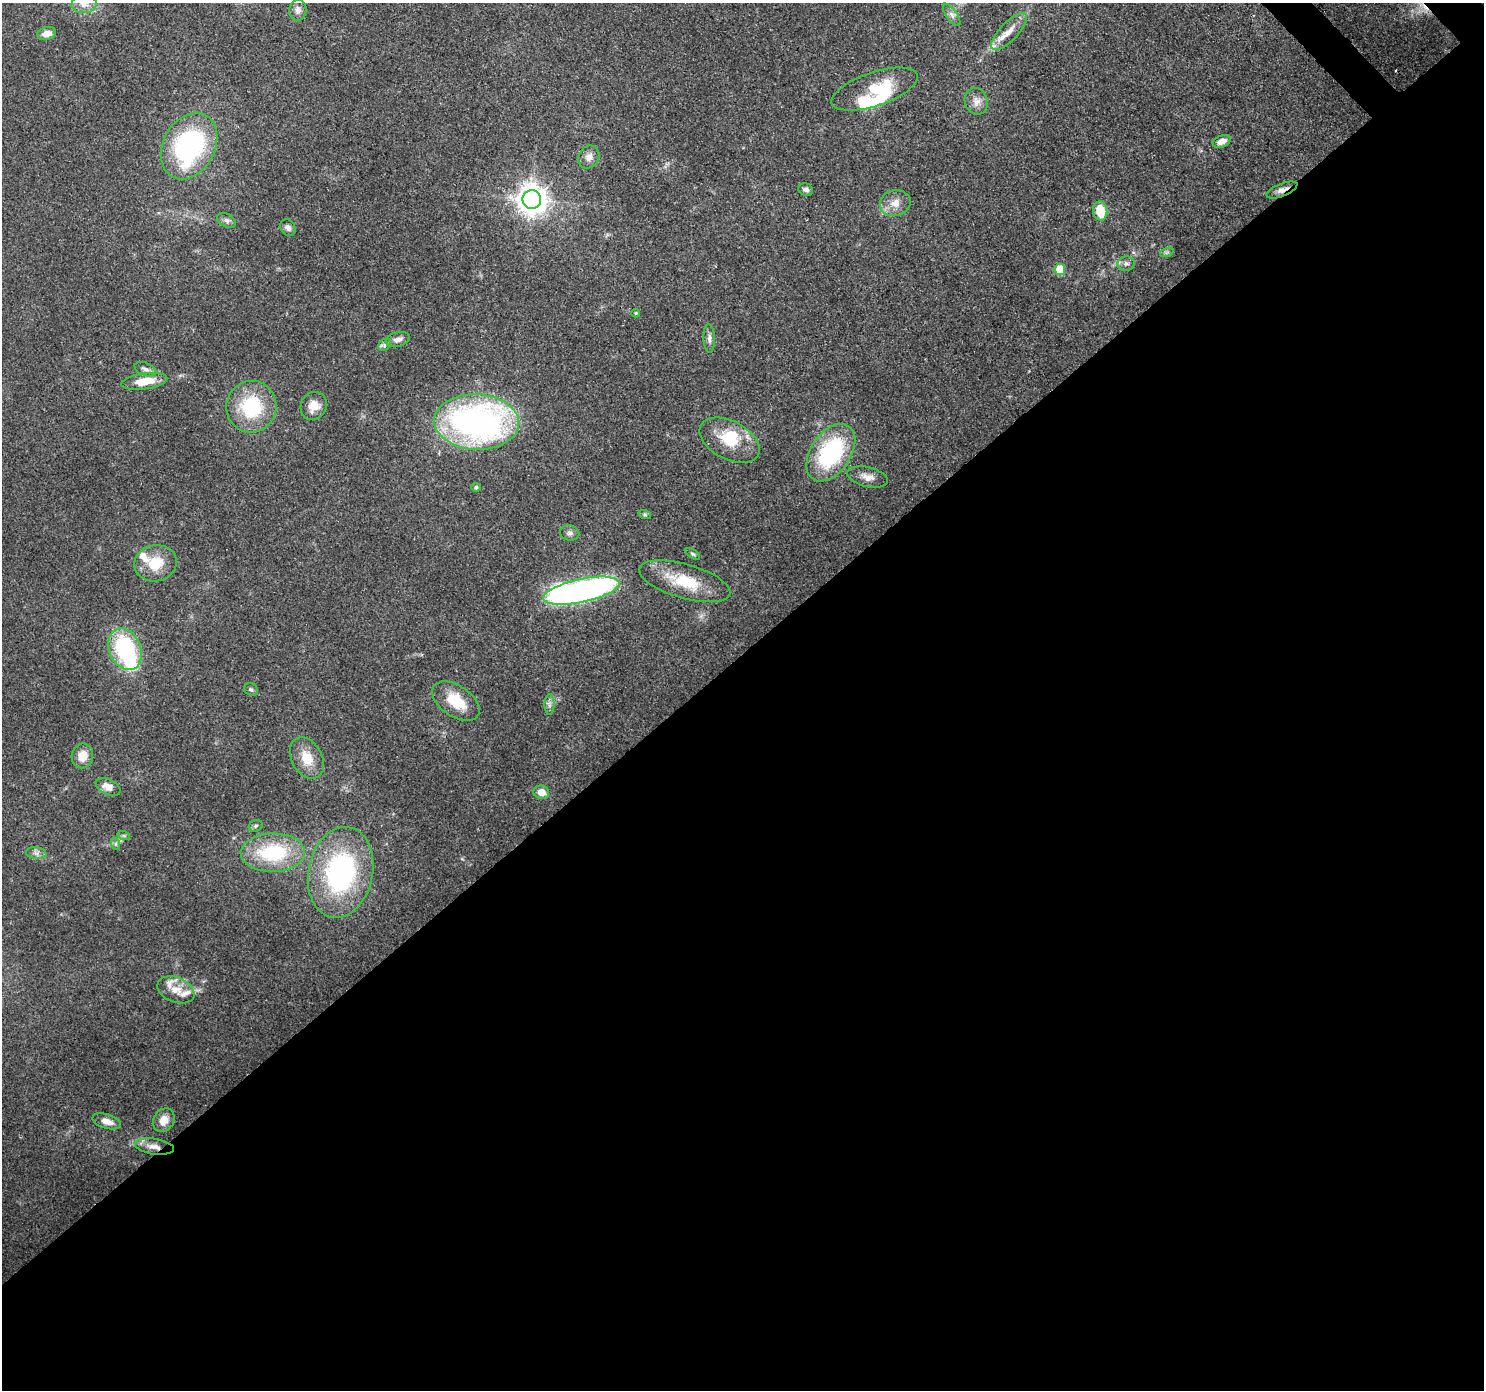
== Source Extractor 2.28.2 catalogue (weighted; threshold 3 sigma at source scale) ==
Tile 15 of 4 x 4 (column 3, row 4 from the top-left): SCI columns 3055-4536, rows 229-1616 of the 6113 x 6069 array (HDU 1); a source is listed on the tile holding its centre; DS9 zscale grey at full resolution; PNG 1486 x 1392 px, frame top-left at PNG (2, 3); each listed source drawn as its Kron ellipse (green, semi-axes under 4 px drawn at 4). Shown black and unused: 53% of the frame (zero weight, under 3 of 4 exposures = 7% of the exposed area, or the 3 px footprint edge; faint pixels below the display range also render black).
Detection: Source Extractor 2.28.2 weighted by HDU 2 'WHT'; one run over the whole footprint, this tile lists its part. Background 0.13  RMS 0.0047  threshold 0.0213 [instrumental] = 3 sigma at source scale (4.5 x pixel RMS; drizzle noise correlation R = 1.50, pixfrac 1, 0.0396/0.0396 arcsec/px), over >= 5 px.
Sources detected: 68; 1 inside a brighter object's white glare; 2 cosmic-ray / hot-pixel residue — neither listed nor drawn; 8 inside a brighter listed object's ellipse — not listed separately; the other 57 listed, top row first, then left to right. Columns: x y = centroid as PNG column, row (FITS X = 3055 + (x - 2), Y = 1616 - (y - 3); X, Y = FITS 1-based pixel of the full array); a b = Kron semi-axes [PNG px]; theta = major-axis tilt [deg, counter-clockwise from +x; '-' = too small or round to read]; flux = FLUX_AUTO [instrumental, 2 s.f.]
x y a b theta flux
84 4 12 9 4 3.5
298 10 11 8 84 2.4
952 15 13 5 -55 1.9
1009 31 24 9 46 6.4
47 33 9 6 14 3.6
875 89 45 17 19 19
976 101 13 11 -70 3.7
1222 141 9 6 22 3.5
189 146 35 26 62 78
589 157 12 10 61 3.1
806 190 7 6 - 1.8
1282 190 16 6 22 2.9
532 200 9 9 - 590
895 203 15 13 14 5.1
1100 211 9 7 -81 11
226 220 10 6 -29 1.7
288 228 9 7 -53 1.9
1167 252 7 4 19 0.87
1126 264 9 7 5 1.8
1060 270 5 5 - 18
636 313 4 4 - 0.47
398 339 12 7 14 2.8
709 339 14 5 -88 2
384 345 7 5 41 1.3
145 369 11 6 -22 1.9
144 381 23 8 8 9.6
314 406 14 12 61 6.3
251 407 26 25 - 31
476 422 42 28 -3 170
730 440 32 19 -28 18
831 453 32 20 56 52
868 477 21 10 -14 4.4
476 487 5 4 - 0.92
645 515 6 4 -19 0.78
570 533 9 7 -14 1.7
693 554 8 4 -35 0.81
155 563 21 18 11 13
685 581 47 17 -16 21
581 591 39 11 12 210
125 649 22 15 -67 49
251 689 7 6 - 1.2
456 701 27 15 -34 14
549 705 10 5 90 1.7
82 756 12 11 - 5.9
307 758 22 15 -62 9.9
108 787 13 7 -25 4.2
541 792 8 6 -16 5.1
256 826 7 5 22 1
124 836 6 4 -19 0.76
116 844 6 4 -71 0.79
36 853 10 6 -6 1.9
273 853 32 19 1 35
341 872 46 32 78 86
176 990 19 12 -22 6.5
164 1120 13 10 59 5.2
107 1121 15 7 -16 4
154 1147 20 8 -8 5
Overlapping masked pixels (flux is a lower limit): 2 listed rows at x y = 1282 190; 154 1147
Isophote crosses this tile's border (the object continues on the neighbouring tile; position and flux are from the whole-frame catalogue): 1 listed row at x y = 84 4